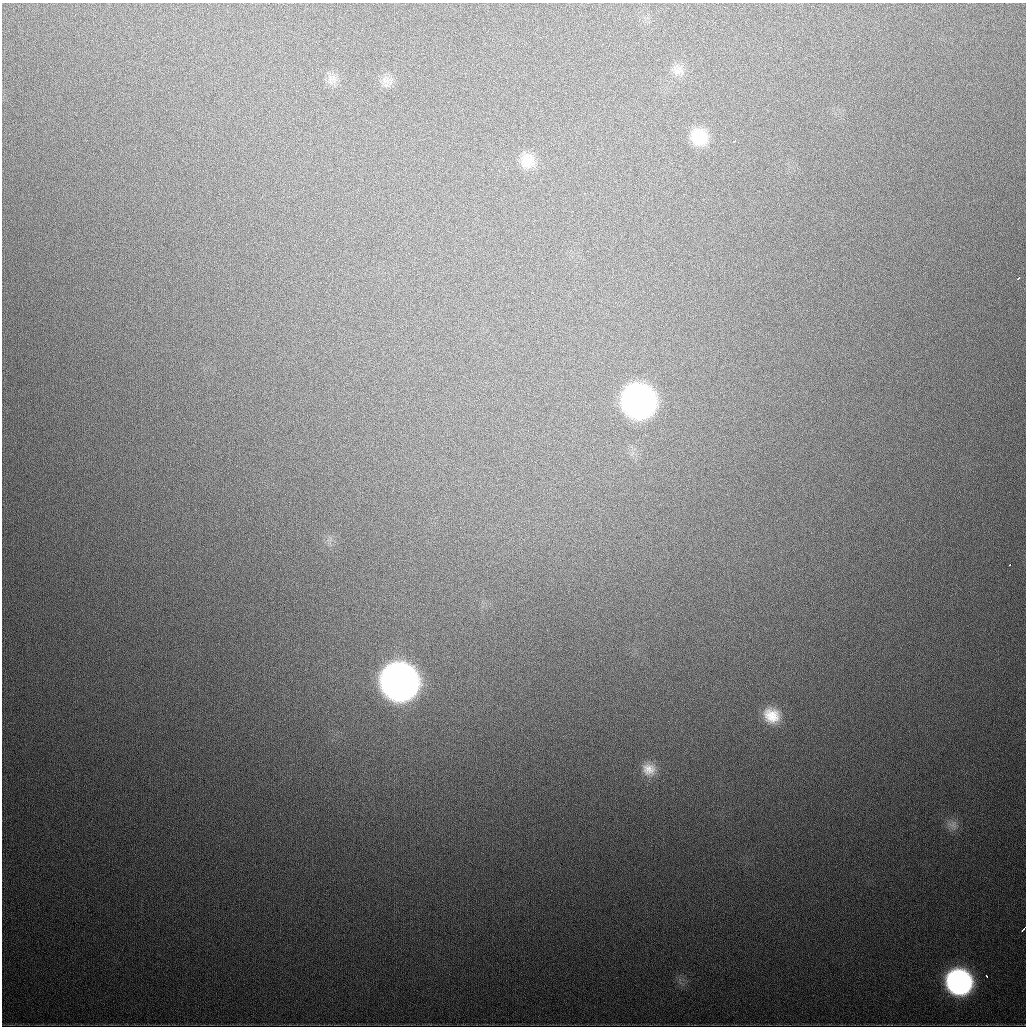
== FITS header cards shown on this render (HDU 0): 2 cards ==
NAXIS1  =                 1024
NAXIS2  =                 1024

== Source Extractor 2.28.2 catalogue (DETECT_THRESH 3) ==
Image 1024 x 1024 px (HDU 0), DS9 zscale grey, 1 PNG px = 1 image px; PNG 1028 x 1028 px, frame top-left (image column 1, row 1024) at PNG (2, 3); no overlay
Background 585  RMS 19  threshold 56.7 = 3 sigma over >= 5 px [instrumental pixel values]
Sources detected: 16; all 16 listed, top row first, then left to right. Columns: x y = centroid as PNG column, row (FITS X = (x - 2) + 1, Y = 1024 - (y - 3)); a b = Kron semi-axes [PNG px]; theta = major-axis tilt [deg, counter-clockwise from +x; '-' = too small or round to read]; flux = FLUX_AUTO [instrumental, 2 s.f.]
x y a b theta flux
678 70 18 14 -25 1.4e+04
334 79 9 8 - 8.2e+03
385 80 14 9 -88 1.0e+04
699 137 19 17 -47 4.0e+04
734 141 3 2 - 1.6e+03
527 161 20 18 -71 2.5e+04
1018 279 4 2 - 2.5e+03
638 401 21 19 -47 1.0e+06
1010 564 3 2 - 1.5e+03
399 682 21 20 - 2.3e+06
772 715 20 17 -32 3.2e+04
649 769 18 16 -22 1.9e+04
953 825 14 12 -29 1.0e+04
1023 929 5 2 - 3.7e+03
986 976 3 2 - 3.0e+03
959 982 19 17 -37 3.9e+05
At the frame edge (FLAGS 8, measured only in part): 1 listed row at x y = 1023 929